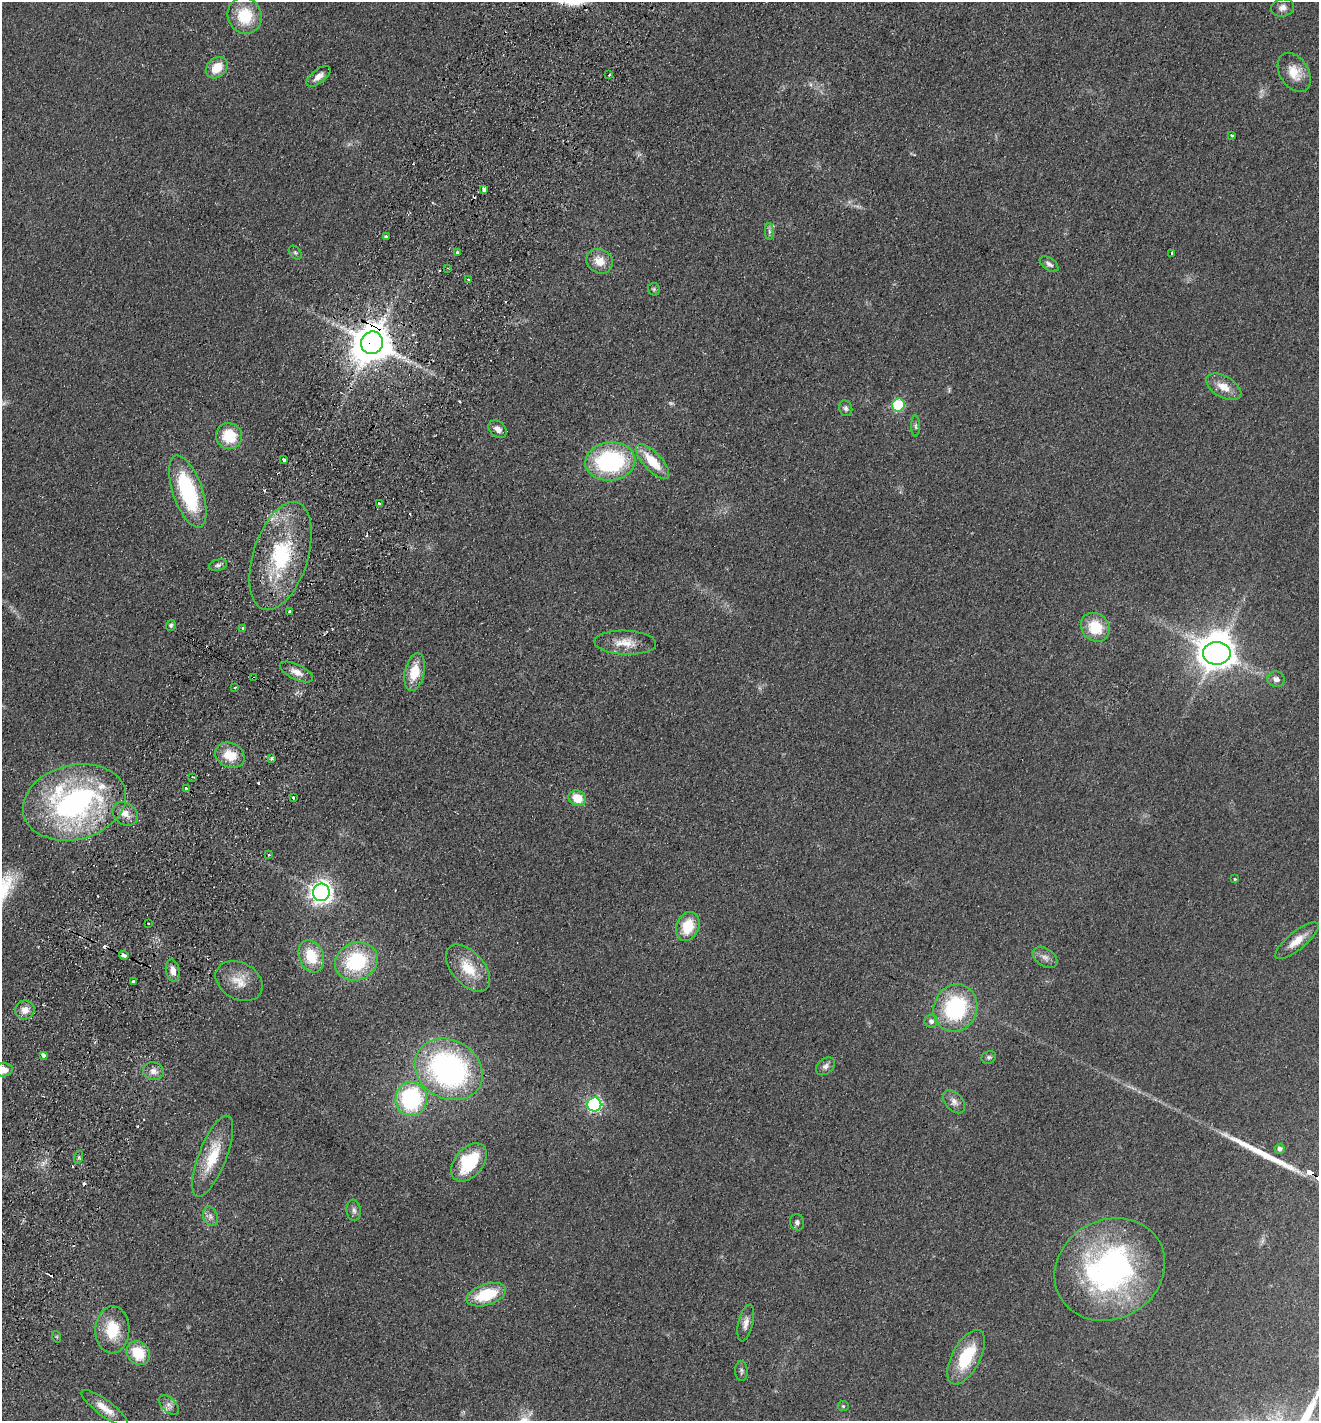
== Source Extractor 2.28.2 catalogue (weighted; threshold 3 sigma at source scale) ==
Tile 7 of 4 x 4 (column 3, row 2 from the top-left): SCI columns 2968-4284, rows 2870-4288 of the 5799 x 5737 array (HDU 1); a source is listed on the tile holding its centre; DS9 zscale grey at full resolution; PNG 1321 x 1423 px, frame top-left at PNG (2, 2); each listed source drawn as its Kron ellipse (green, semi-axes under 4 px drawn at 4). Shown black and unused: <1% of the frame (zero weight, under 2 of 3 exposures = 3% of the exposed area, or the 3 px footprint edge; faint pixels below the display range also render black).
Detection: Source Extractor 2.28.2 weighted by HDU 2 'WHT'; one run over the whole footprint, this tile lists its part. Background 0.0534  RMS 0.0087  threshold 0.039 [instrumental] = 3 sigma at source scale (4.5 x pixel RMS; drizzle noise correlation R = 1.50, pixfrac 1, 0.05/0.05 arcsec/px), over >= 5 px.
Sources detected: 113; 2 too faint to see at this stretch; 1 inside a brighter object's white glare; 13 cosmic-ray / hot-pixel residue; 1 long thin detection or spike segment (spike, bleed or trail) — neither listed nor drawn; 1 inside a brighter listed object's ellipse — not listed separately; the other 95 listed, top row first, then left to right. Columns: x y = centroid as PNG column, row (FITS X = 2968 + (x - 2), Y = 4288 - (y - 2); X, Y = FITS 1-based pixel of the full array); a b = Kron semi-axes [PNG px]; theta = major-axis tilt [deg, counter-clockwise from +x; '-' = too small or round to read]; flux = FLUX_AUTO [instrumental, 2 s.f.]
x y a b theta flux
1282 8 11 9 11 5.3
245 16 18 17 - 33
217 68 12 9 43 17
1294 73 21 14 -59 15
609 75 3 2 - 1.1
318 76 14 6 39 5.9
1232 135 3 3 - 1.3
484 189 4 3 - 7
769 231 8 4 -89 2.5
386 237 3 3 - 4.5
457 252 3 3 - 1.7
295 253 8 5 -49 1.7
1172 253 3 3 - 4.7
599 261 14 12 -32 12
1049 264 11 6 -36 3.4
448 268 3 2 - 0.95
468 279 3 3 - 2.3
654 289 6 6 - 1.6
372 343 11 10 - 2500
1224 387 19 10 -29 13
898 405 6 6 - 56
846 408 8 6 -69 2.6
916 426 10 4 -90 1.8
498 429 10 7 -42 5.1
229 436 13 12 - 29
284 460 4 3 - 5.7
610 461 25 19 7 110
653 461 22 9 -47 23
188 492 38 15 -71 83
379 503 3 2 - 1.4
281 556 56 27 72 89
218 565 9 5 14 2.5
289 612 3 3 - 2.5
171 625 5 5 - 1.7
1095 627 15 13 -42 26
243 628 4 3 - 1.7
625 643 31 12 -2 16
1217 653 14 11 1 1300
296 672 18 7 -25 7.5
415 672 19 10 78 21
253 678 3 2 - 0.87
1276 679 9 8 - 4.7
235 688 3 3 - 2.6
230 755 15 12 -26 18
272 758 4 3 - 1.4
193 777 2 2 - 0.7
186 788 3 3 - 3.1
294 797 3 3 - 4.1
577 798 9 7 -30 16
74 802 52 37 14 230
125 814 14 10 -36 8.2
268 854 3 3 - 1.6
1234 879 3 3 - 2.2
321 892 8 8 - 540
148 924 3 3 - 2.6
688 926 15 11 68 24
1297 941 27 9 39 13
124 955 5 3 - 5.8
311 956 17 12 -69 26
1045 957 13 8 -33 5.1
356 961 22 18 24 66
468 968 28 16 -48 24
173 971 11 7 -78 6.7
239 981 25 18 -28 17
133 982 4 3 - 6.3
955 1008 24 21 65 82
25 1010 10 9 - 7.3
931 1021 6 6 - 2.9
43 1055 4 3 - 13
989 1057 7 6 - 2.1
825 1066 10 7 38 3.9
449 1069 35 29 -30 220
3 1070 10 6 7 8.7
153 1071 10 9 - 5.8
411 1099 17 15 88 100
954 1102 13 8 -49 5.1
594 1104 7 7 - 150
1280 1149 5 5 - 2.6
213 1156 43 14 69 32
79 1157 6 4 72 1.5
469 1162 22 14 50 43
354 1210 10 7 -84 3.2
210 1216 10 7 -70 4.1
797 1222 8 7 - 2.8
1110 1269 57 49 29 240
486 1295 20 10 18 39
746 1323 19 7 76 6.4
112 1330 23 17 89 29
57 1337 6 3 -72 0.96
138 1353 13 11 -48 28
966 1357 30 14 62 43
741 1371 10 6 -87 2.3
169 1405 12 7 -44 4.1
843 1406 5 5 - 1.2
105 1408 28 8 -37 12
Overlapping masked pixels (flux is a lower limit): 2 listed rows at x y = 372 343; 253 678
Isophote crosses this tile's border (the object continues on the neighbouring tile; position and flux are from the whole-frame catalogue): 1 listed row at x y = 3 1070